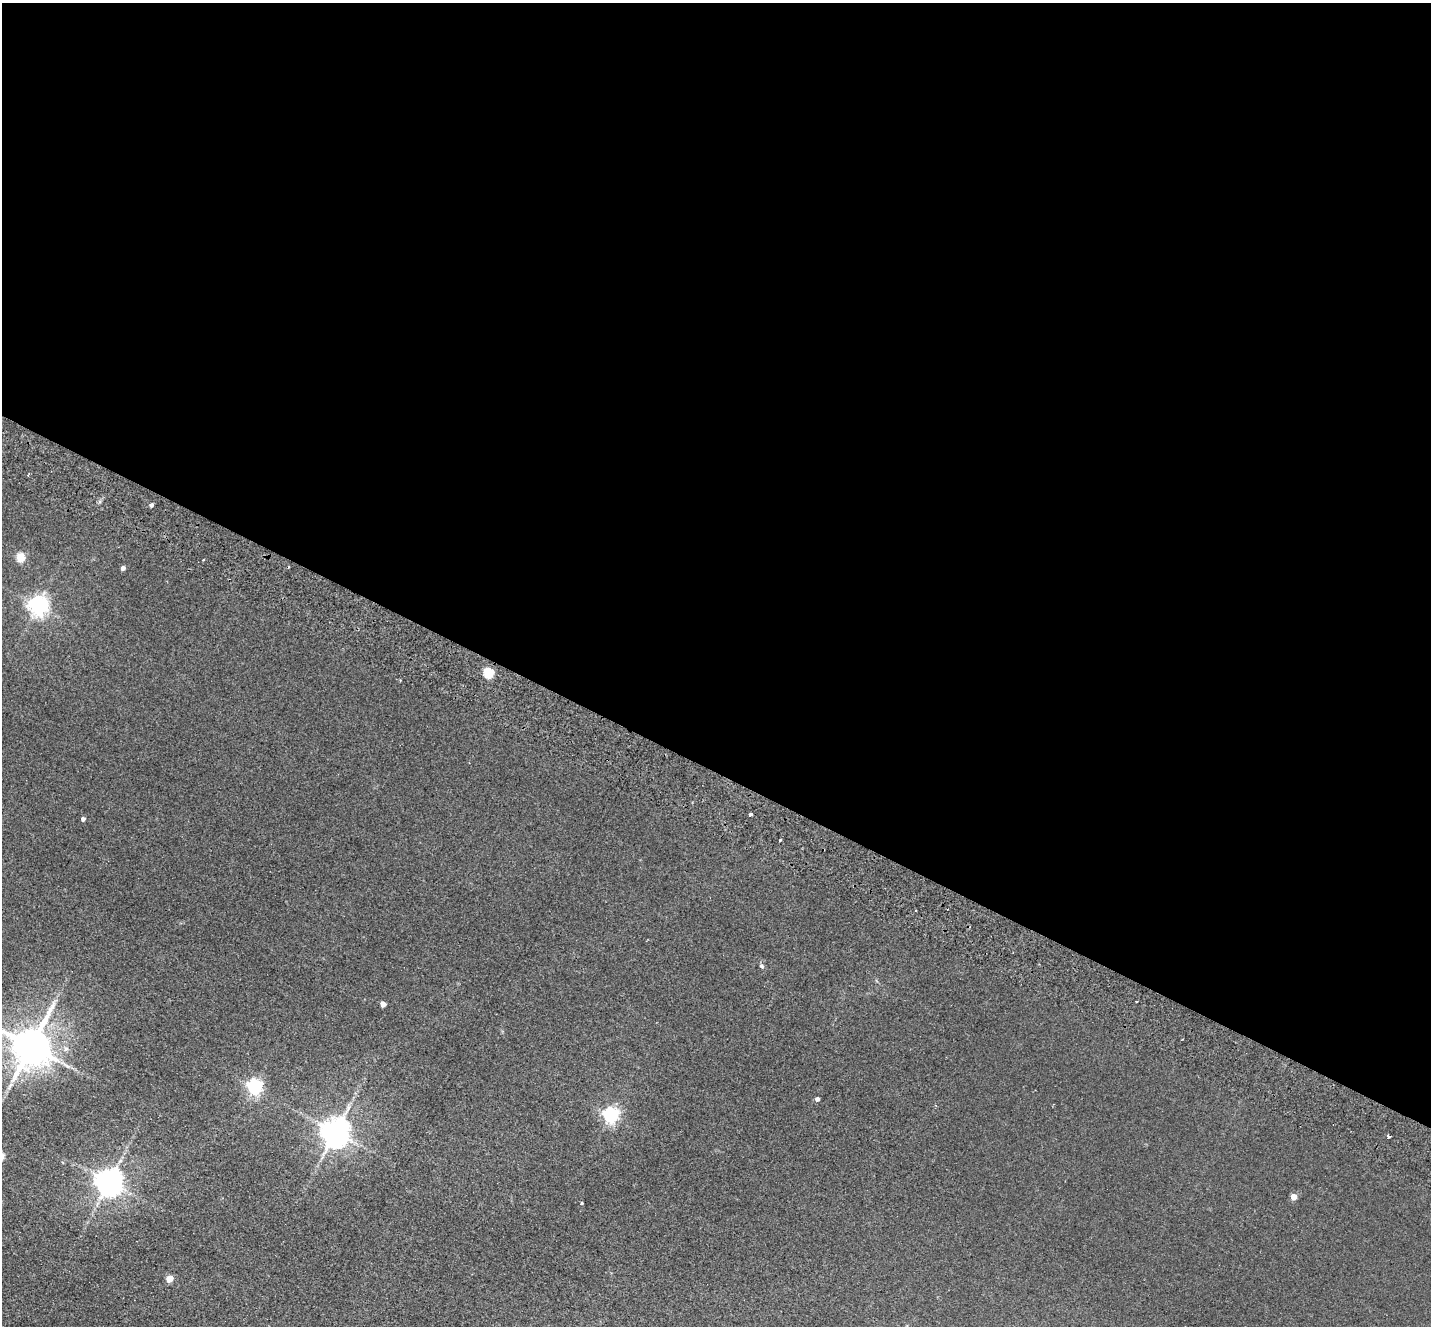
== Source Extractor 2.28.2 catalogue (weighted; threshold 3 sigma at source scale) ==
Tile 3 of 4 x 4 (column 3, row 1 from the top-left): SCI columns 2887-4315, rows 4307-5630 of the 5774 x 5829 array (HDU 1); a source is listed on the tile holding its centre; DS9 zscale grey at full resolution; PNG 1433 x 1328 px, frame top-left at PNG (2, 3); no overlay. Shown black and unused: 58% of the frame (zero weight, under 2 of 3 exposures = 3% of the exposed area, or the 3 px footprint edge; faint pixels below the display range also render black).
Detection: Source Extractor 2.28.2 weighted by HDU 2 'WHT'; one run over the whole footprint, this tile lists its part. Background 0.088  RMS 0.012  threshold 0.0529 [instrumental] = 3 sigma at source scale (4.5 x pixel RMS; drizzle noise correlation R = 1.50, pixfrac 1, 0.05/0.05 arcsec/px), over >= 5 px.
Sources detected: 24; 2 cosmic-ray / hot-pixel residue — not listed; the other 22 listed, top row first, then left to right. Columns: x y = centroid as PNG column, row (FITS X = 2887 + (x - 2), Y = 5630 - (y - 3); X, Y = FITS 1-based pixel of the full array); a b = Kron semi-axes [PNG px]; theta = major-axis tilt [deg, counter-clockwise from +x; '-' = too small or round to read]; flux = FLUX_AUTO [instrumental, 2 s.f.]
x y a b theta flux
151 505 4 4 - 2.9
21 557 5 5 - 40
203 560 3 2 - 0.97
288 567 3 2 - 1.4
123 568 4 4 - 4.2
38 605 6 6 - 610
488 673 5 5 - 73
751 815 3 3 - 4.5
83 819 4 4 - 3.6
780 840 3 3 - 10
762 966 6 4 -19 2.1
383 1004 4 4 - 8.7
31 1046 12 10 66 3600
254 1087 6 6 - 330
817 1099 4 4 - 3.9
611 1115 6 6 - 330
336 1132 8 8 - 1600
1389 1136 3 3 - 3.1
109 1182 8 8 - 1300
1294 1197 4 4 - 13
582 1203 3 3 - 1.3
170 1279 5 4 - 19
Isophote crosses this tile's border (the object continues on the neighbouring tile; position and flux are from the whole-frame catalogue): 1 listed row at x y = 31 1046